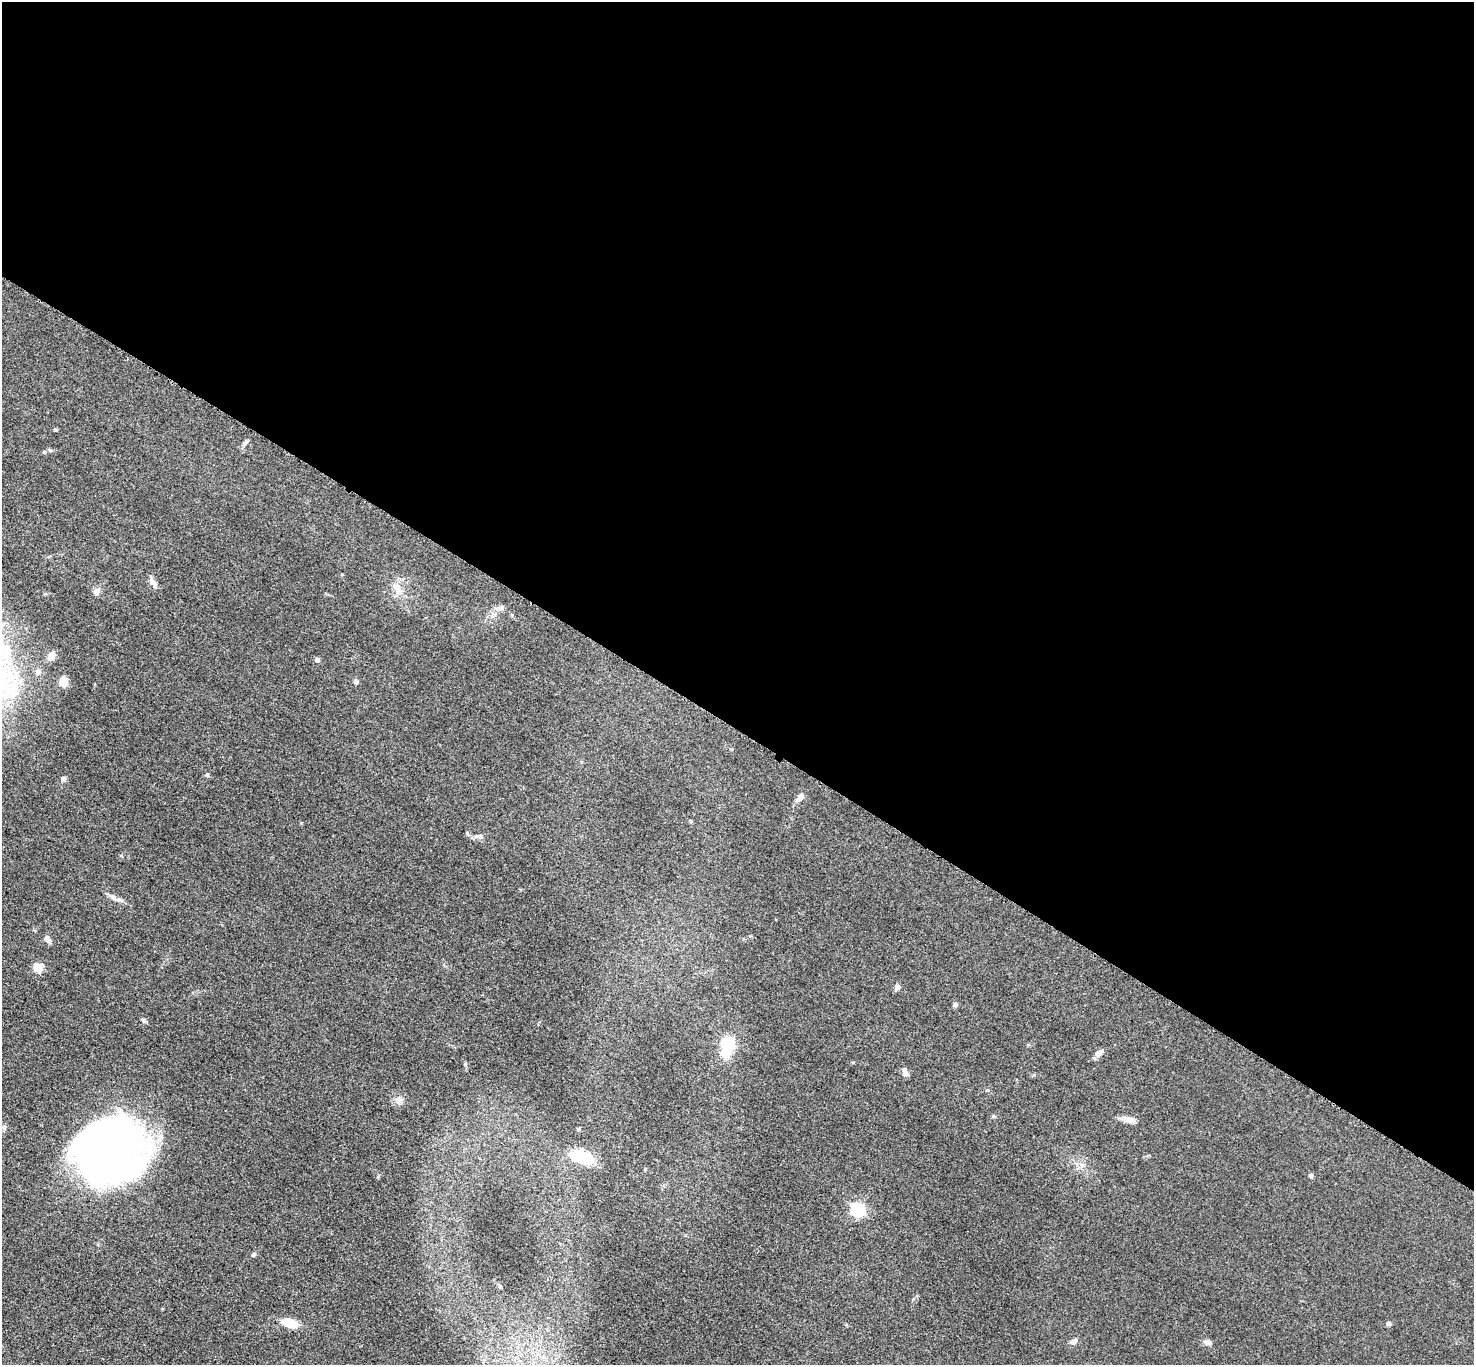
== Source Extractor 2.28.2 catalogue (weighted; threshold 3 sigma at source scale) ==
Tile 3 of 4 x 4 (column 3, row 1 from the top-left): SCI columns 2959-4430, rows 4251-5613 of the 5911 x 5916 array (HDU 1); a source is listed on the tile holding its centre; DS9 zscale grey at full resolution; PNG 1476 x 1367 px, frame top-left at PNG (2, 2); no overlay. Shown black and unused: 54% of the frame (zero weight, under 3 of 5 exposures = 1% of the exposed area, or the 3 px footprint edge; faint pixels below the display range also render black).
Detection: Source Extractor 2.28.2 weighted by HDU 2 'WHT'; one run over the whole footprint, this tile lists its part. Background 0.0534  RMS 0.0058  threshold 0.0261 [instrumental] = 3 sigma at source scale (4.5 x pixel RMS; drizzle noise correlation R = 1.50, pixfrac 1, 0.05/0.05 arcsec/px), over >= 5 px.
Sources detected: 40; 1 inside a brighter object's white glare — not listed; the other 39 listed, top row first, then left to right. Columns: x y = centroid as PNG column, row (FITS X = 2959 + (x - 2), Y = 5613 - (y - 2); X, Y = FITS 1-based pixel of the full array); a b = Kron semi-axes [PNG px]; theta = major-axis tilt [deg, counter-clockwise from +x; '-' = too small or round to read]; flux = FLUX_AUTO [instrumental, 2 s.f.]
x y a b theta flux
55 429 4 4 - 0.87
154 583 15 7 -58 2.9
397 588 17 10 -58 6.4
96 592 12 7 53 2.3
501 608 9 7 38 2
51 656 11 8 69 4.3
317 660 6 5 - 1.6
356 681 6 5 - 1.4
64 682 12 10 87 4.7
10 690 31 27 27 34
207 775 6 5 - 0.91
63 779 7 5 15 1.3
800 797 14 7 44 2.8
690 821 5 4 - 0.66
480 836 8 7 - 1.7
113 897 10 6 -44 2.3
47 939 11 6 -47 2.4
38 967 5 5 - 19
897 987 8 6 66 1.9
955 1005 6 5 - 1.4
143 1021 7 5 -50 1
727 1044 17 10 81 31
1099 1053 11 7 38 3.6
465 1064 6 4 -72 0.81
905 1072 11 6 -72 2.4
398 1100 11 9 -80 3
993 1116 7 4 -5 0.87
1130 1120 18 7 -20 3.9
578 1129 5 4 - 0.71
114 1150 59 48 42 460
582 1157 26 13 -21 22
1311 1175 4 4 - 1.9
858 1209 6 6 - 89
254 1254 6 5 - 1
500 1286 6 4 -61 0.94
289 1323 17 8 -17 11
1388 1324 6 5 - 0.94
1074 1341 10 7 30 2.1
1207 1342 10 6 -10 2.1
Isophote crosses this tile's border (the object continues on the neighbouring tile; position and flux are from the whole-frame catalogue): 1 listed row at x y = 10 690
Unlisted compact peaks at least as high as the median listed source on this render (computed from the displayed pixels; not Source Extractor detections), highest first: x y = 44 452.